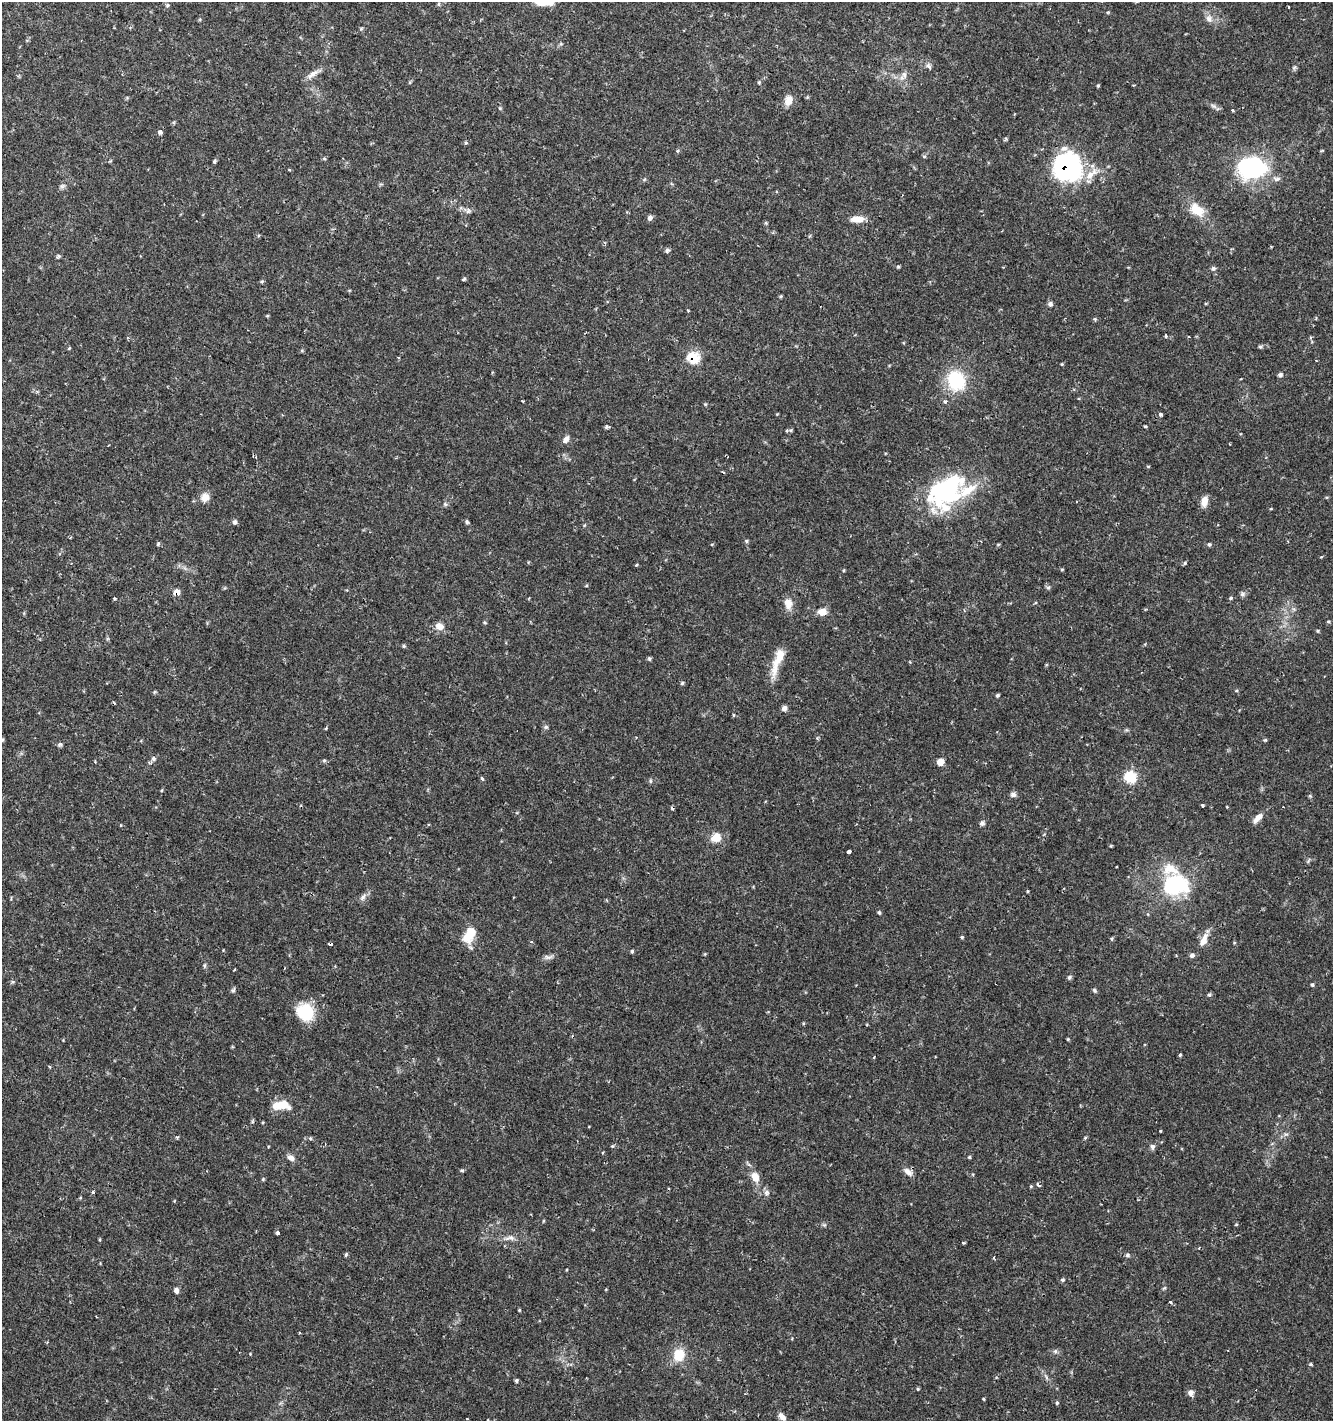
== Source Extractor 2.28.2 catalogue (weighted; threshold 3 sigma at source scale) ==
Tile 11 of 4 x 4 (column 3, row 3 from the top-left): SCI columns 2933-4263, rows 1423-2841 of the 5800 x 5692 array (HDU 1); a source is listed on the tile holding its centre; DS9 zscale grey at full resolution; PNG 1335 x 1423 px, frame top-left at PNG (2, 2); no overlay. Shown black and unused: <1% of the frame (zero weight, under 2 of 3 exposures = <1% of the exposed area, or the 3 px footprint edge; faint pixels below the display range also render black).
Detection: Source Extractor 2.28.2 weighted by HDU 2 'WHT'; one run over the whole footprint, this tile lists its part. Background 0.0364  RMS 0.0033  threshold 0.015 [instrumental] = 3 sigma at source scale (4.5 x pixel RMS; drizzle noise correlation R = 1.50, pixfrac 1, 0.0396/0.0396 arcsec/px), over >= 5 px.
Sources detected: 166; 2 inside a brighter object's white glare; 4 cosmic-ray / hot-pixel residue — not listed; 2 inside a brighter listed object's ellipse — not listed separately; the other 158 listed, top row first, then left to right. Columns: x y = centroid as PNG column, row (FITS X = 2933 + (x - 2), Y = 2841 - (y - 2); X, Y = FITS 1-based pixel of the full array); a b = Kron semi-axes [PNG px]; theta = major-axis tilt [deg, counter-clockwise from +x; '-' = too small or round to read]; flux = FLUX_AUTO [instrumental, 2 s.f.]
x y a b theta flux
544 2 26 11 -1 6
438 4 6 4 89 0.41
167 5 6 5 - 0.54
1288 7 3 3 - 0.49
1209 19 11 7 -40 1.6
929 66 9 5 -46 0.89
1294 68 6 5 - 0.57
313 74 19 7 34 2.2
904 74 9 6 -75 1.2
759 82 5 3 - 0.35
1098 85 5 3 - 0.32
789 100 13 9 71 2.8
500 108 5 3 - 0.34
1232 111 3 3 - 0.42
160 132 4 3 - 3.3
466 143 5 3 - 0.38
1064 148 10 7 20 1.5
924 156 5 3 - 0.39
214 161 5 4 - 0.53
1067 166 16 15 - 93
1252 168 33 25 3 33
1091 174 24 9 40 4.7
62 186 7 5 0 0.69
1197 210 18 11 -35 6.8
468 211 9 5 25 0.9
650 218 7 5 65 0.99
857 219 16 8 0 3.3
667 250 6 5 - 0.72
58 256 6 4 22 0.52
898 266 4 4 - 0.39
1213 268 6 6 - 0.72
464 279 5 4 - 0.45
262 281 6 3 19 0.39
781 296 5 4 - 0.38
1050 304 6 5 - 0.97
1095 319 5 4 - 0.39
1166 336 4 3 - 0.6
1260 347 5 5 - 0.56
69 348 5 3 - 0.28
398 357 4 3 - 0.27
693 358 7 6 - 17
1316 360 3 2 - 0.24
1062 364 5 3 - 0.31
1280 375 6 4 87 0.79
956 381 22 19 -66 17
523 401 2 2 - 0.29
945 401 4 4 - 1
1161 414 4 3 - 1.1
606 426 6 4 70 0.54
1145 426 5 3 - 0.33
566 439 10 6 54 1.4
1148 466 5 3 - 0.28
723 472 3 3 - 0.61
943 489 54 34 40 36
205 497 11 9 69 2.7
1204 501 12 7 80 2.8
445 504 6 4 -45 0.57
235 522 6 5 - 0.7
467 522 5 5 - 0.5
747 541 6 4 -90 0.44
158 544 5 5 - 0.47
1209 544 5 5 - 0.54
1185 563 5 4 - 0.43
636 565 5 3 - 0.3
1062 569 5 3 - 0.3
844 570 5 3 - 0.29
1048 587 6 5 - 0.64
176 592 7 6 - 2
1242 594 7 6 - 0.79
1231 598 5 4 - 0.43
115 599 3 3 - 0.45
788 603 15 11 -75 2.8
822 612 7 6 - 4.1
1328 621 5 3 - 0.34
485 623 5 3 - 0.33
440 626 11 8 -29 2.3
1318 631 5 3 - 0.31
404 646 5 4 - 0.46
649 659 6 4 -69 0.52
778 661 40 9 70 6.5
682 683 5 4 - 0.44
998 695 4 4 - 0.51
784 708 6 6 - 1.2
733 715 4 3 - 0.46
546 727 6 5 - 0.55
2 740 5 4 - 0.36
1265 740 5 4 - 0.36
60 744 7 5 15 0.65
153 758 6 6 - 0.78
324 760 6 4 0 0.48
940 762 5 5 - 4.1
1130 777 6 6 - 25
482 779 4 3 - 0.8
650 781 6 4 72 0.43
1013 794 7 6 - 1
1202 805 3 3 - 0.79
1258 818 15 6 47 2.2
982 823 7 6 - 0.74
716 837 11 10 - 3.9
849 852 4 3 - 1.5
1176 885 22 18 8 27
363 897 11 5 56 1.2
879 913 5 4 - 0.43
469 935 23 12 60 6
962 937 4 4 - 0.37
1112 939 5 3 - 0.36
1204 940 17 8 65 3.3
531 941 4 3 - 0.48
632 951 4 4 - 0.49
1192 955 6 6 - 0.92
235 969 4 2 - 0.26
1069 977 6 5 - 0.55
13 982 5 3 - 0.41
1312 985 5 4 - 0.45
233 990 6 6 - 0.65
1095 990 6 4 -55 0.52
1209 995 6 5 - 0.56
305 1012 22 19 -40 10
1068 1039 4 3 - 0.37
1180 1055 4 4 - 0.42
874 1057 4 3 - 0.37
49 1067 4 3 - 0.4
283 1104 16 8 -27 5.1
1160 1131 3 2 - 0.27
177 1137 5 3 - 0.36
310 1138 5 3 - 0.42
1085 1138 4 4 - 0.37
1152 1147 8 6 -85 0.9
969 1157 4 4 - 0.36
291 1158 9 7 -31 1.5
462 1170 5 4 - 0.45
908 1172 13 7 -44 1.8
755 1177 11 8 -66 3.5
263 1179 4 4 - 0.34
1038 1184 6 3 -64 0.53
93 1192 3 3 - 1.1
766 1193 8 7 - 1.1
1236 1225 5 3 - 0.27
277 1232 3 3 - 1.5
510 1238 14 5 2 1.6
1199 1248 3 3 - 0.24
346 1254 5 4 - 0.46
1127 1255 7 5 -27 0.59
994 1257 4 2 - 0.34
1062 1280 5 4 - 0.57
176 1290 7 5 -71 1
1170 1302 3 3 - 1.8
519 1310 4 3 - 0.3
1055 1351 6 4 -89 0.56
679 1355 14 12 70 6.9
1311 1364 4 4 - 0.45
516 1381 5 4 - 0.52
918 1389 4 3 - 0.35
1191 1393 8 7 - 1.4
983 1399 4 3 - 0.3
1057 1403 4 4 - 0.48
782 1416 11 6 -45 1.9
467 1419 3 2 - 0.39
Overlapping masked pixels (flux is a lower limit): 3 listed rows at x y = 1067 166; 693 358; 176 592
Isophote crosses this tile's border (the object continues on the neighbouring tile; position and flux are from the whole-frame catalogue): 2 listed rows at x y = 544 2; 2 740